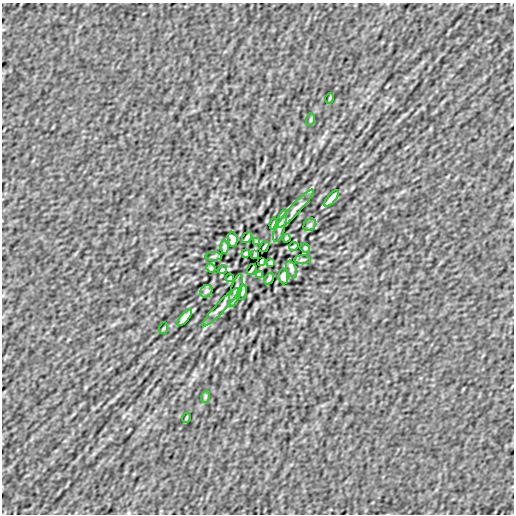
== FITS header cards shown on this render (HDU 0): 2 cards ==
NAXIS1  =                  512
NAXIS2  =                  512

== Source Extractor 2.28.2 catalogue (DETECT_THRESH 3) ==
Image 512 x 512 px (HDU 0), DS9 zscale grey, 1 PNG px = 1 image px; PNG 516 x 516 px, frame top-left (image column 1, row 512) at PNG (2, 3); each listed source drawn as its Kron ellipse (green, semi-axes under 4 px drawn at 4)
Background 1.12e-06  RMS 1.1e-04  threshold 3.27e-04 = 3 sigma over >= 5 px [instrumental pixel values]
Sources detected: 37; all 37 listed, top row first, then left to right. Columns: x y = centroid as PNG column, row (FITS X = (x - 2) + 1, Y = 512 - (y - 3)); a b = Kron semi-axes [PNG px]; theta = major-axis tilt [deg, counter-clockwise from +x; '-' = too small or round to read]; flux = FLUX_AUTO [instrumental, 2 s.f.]
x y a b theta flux
330 98 5 3 - 0.006
311 119 6 4 72 0.0082
332 198 10 3 51 0.029
296 209 25 5 47 0.044
274 224 6 4 81 0.0088
280 225 17 5 73 0.028
310 225 7 5 46 0.015
247 237 6 2 55 0.013
286 238 4 3 - 0.0078
233 239 7 5 -84 0.023
257 242 4 2 - 0.0077
294 246 5 2 - 0.0071
224 247 7 3 90 0.016
264 247 6 2 55 0.01
305 248 5 4 - 0.0086
245 253 3 3 - 0.0081
255 255 4 2 - 0.0081
214 256 8 4 1 0.0099
302 260 8 4 1 0.0099
261 261 4 2 - 0.0081
271 263 3 3 - 0.0081
211 268 5 4 - 0.0086
252 269 6 2 55 0.01
292 269 9 5 -71 0.015
222 270 5 2 - 0.0071
259 274 4 2 - 0.0077
283 277 7 5 -84 0.023
230 278 4 3 - 0.0078
269 279 6 2 55 0.013
206 291 7 5 46 0.015
236 291 17 5 73 0.028
242 292 7 3 81 0.0095
220 307 25 5 47 0.044
184 318 10 3 51 0.029
164 328 6 3 71 0.006
205 397 6 4 72 0.0082
186 418 5 3 - 0.006